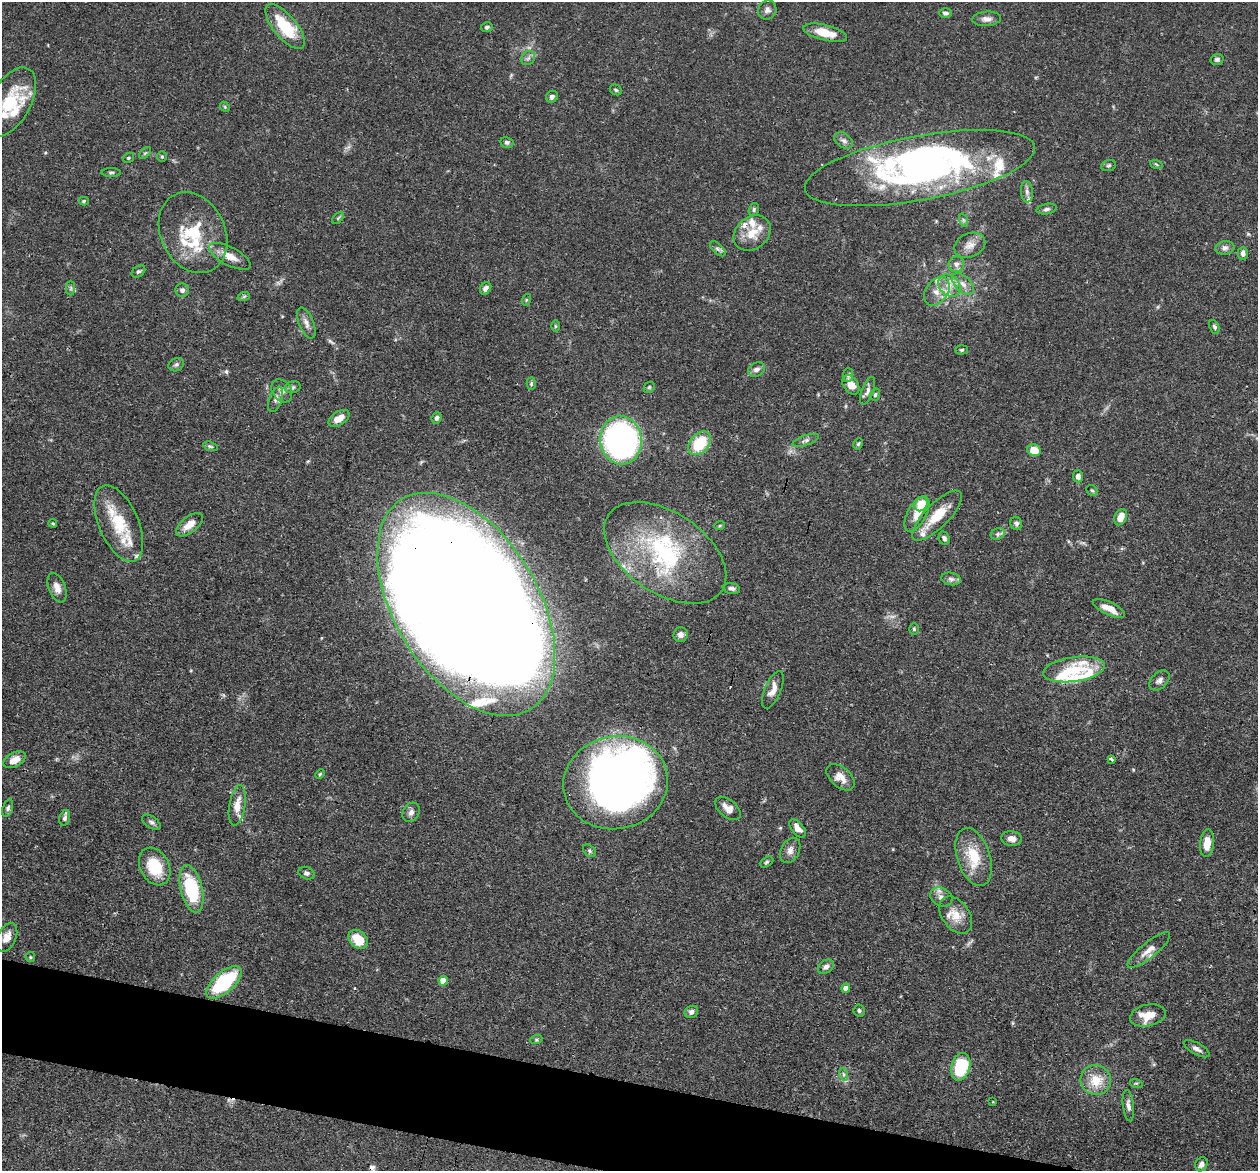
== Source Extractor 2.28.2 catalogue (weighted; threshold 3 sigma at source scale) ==
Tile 6 of 4 x 4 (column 2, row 2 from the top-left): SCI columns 1292-2547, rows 2623-3791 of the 5095 x 5122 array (HDU 1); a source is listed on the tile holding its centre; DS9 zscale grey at full resolution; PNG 1260 x 1173 px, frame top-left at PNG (2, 2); each listed source drawn as its Kron ellipse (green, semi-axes under 4 px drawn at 4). Shown black and unused: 5% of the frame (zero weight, under 3 of 4 exposures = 5% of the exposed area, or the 3 px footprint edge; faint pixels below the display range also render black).
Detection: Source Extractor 2.28.2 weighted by HDU 2 'WHT'; one run over the whole footprint, this tile lists its part. Background 0.0639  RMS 0.0032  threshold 0.0146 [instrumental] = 3 sigma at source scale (4.5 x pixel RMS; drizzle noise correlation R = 1.50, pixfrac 1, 0.05/0.05 arcsec/px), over >= 5 px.
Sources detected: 167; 1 too faint to see at this stretch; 4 inside a brighter object's white glare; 1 cosmic-ray / hot-pixel residue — neither listed nor drawn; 27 inside a brighter listed object's ellipse — not listed separately; the other 134 listed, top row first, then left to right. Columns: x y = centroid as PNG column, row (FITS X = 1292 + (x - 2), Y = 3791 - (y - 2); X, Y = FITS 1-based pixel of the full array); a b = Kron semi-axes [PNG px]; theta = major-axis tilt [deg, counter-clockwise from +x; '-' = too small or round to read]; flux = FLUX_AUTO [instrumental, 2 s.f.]
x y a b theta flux
767 10 10 9 - 1.4
946 13 6 4 -2 0.9
987 19 14 7 4 1.8
285 27 27 11 -50 14
487 27 6 5 - 0.67
825 33 22 7 -14 6.6
528 58 8 6 45 0.95
1217 59 6 5 - 0.74
616 90 6 5 - 0.55
552 97 6 5 - 0.94
10 102 38 20 61 16
225 107 6 4 -49 0.41
844 140 10 7 -37 1.3
507 142 6 5 - 0.83
145 153 7 4 44 0.52
162 157 5 5 - 0.46
128 158 6 5 - 0.56
1156 164 6 4 -19 0.43
1108 166 7 5 18 0.67
920 168 117 32 10 120
111 172 9 3 0 0.59
1027 192 11 6 -85 1.3
84 201 5 4 - 0.46
1047 209 10 5 10 0.89
754 210 7 5 72 0.59
338 218 7 4 45 0.5
963 220 7 4 -71 0.62
193 233 42 32 -64 18
752 233 20 16 38 6.5
970 245 16 11 23 3.1
1225 248 9 6 10 1.3
718 249 9 5 -44 0.84
1243 253 6 5 - 1.5
230 256 23 9 -28 4.3
956 264 8 7 - 1.3
138 271 7 5 37 0.64
963 284 13 8 -45 2.4
949 285 12 10 -50 3.6
71 288 7 4 90 0.67
486 288 7 5 55 1.2
182 290 7 6 - 1.2
937 291 16 11 54 3.9
244 296 6 4 20 0.53
526 300 6 3 72 0.35
306 323 16 7 -68 2
555 326 6 4 -90 0.45
1214 327 7 5 -66 0.67
962 350 6 4 3 0.5
176 365 8 6 26 0.89
757 369 9 7 28 1.6
848 375 7 5 87 0.75
531 383 6 4 88 0.51
851 385 11 7 -54 3.8
293 387 8 6 15 0.79
649 387 6 5 - 0.49
282 391 12 9 -57 2
868 391 14 6 69 1.4
875 395 6 4 74 0.56
276 399 13 6 69 1.4
339 418 12 6 32 3.8
437 418 6 5 - 0.82
621 440 24 20 -84 110
805 440 14 5 19 1.1
700 443 13 9 49 13
858 444 6 4 62 0.5
210 446 7 4 -18 0.53
1034 450 7 6 - 5.8
1078 476 6 5 - 1.4
1092 490 6 5 - 0.52
921 504 7 6 - 7.8
917 514 19 9 61 4.5
937 516 33 12 45 8.8
1121 517 8 6 65 3.4
53 523 4 3 - 0.32
119 523 41 19 -66 15
1016 523 7 6 - 0.84
189 525 16 8 38 3.7
720 525 5 3 - 0.35
998 534 7 5 23 0.78
944 538 7 5 -66 1.1
665 553 68 40 -34 43
951 579 10 6 -11 1.1
57 588 15 8 -69 2.6
731 588 9 5 -10 1.1
466 604 123 71 -58 2000
1109 608 17 6 -25 3.3
914 629 6 5 - 0.44
681 634 7 7 - 1.6
1074 669 31 12 8 8.9
1159 680 12 7 44 1.5
773 690 20 8 68 2.9
15 760 12 7 28 3.2
1111 760 3 3 - 1.3
320 774 5 4 - 0.43
840 777 16 10 -41 3.2
616 783 52 46 12 220
237 805 20 8 81 4
8 808 9 5 72 0.81
728 808 15 8 -40 2.8
411 812 10 8 58 1.5
65 818 8 5 74 0.93
151 822 10 6 -35 0.98
798 828 11 6 -50 2.7
1012 839 10 7 -6 2.4
1207 843 14 7 83 4.4
790 850 13 9 64 1.9
589 851 7 5 -42 0.7
974 857 30 16 -72 11
766 862 7 4 28 0.59
155 867 20 14 -62 11
306 873 8 6 -20 0.99
192 889 24 11 -76 22
941 897 11 9 -27 2
956 915 21 13 -54 5.6
7 937 15 9 65 3.3
358 939 11 8 -43 7.3
1149 950 26 7 39 3.5
30 957 5 5 - 0.41
826 967 9 6 33 1.3
443 981 4 4 - 5.2
224 982 21 10 41 23
846 988 5 4 - 3.1
859 1011 6 5 - 0.68
691 1012 7 6 - 1.4
1148 1015 18 10 12 5.5
536 1040 6 4 18 0.42
1197 1049 14 5 -29 1.4
961 1067 14 9 75 22
843 1074 6 4 -71 0.61
1096 1080 15 15 - 7.3
1136 1083 6 4 -17 0.42
993 1102 2 2 - 0.24
1128 1106 16 5 -83 1.6
1201 1164 7 6 - 1.4
Overlapping masked pixels (flux is a lower limit): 2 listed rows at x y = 920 168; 466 604
Isophote crosses this tile's border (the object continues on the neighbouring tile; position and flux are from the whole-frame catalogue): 1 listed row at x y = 10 102